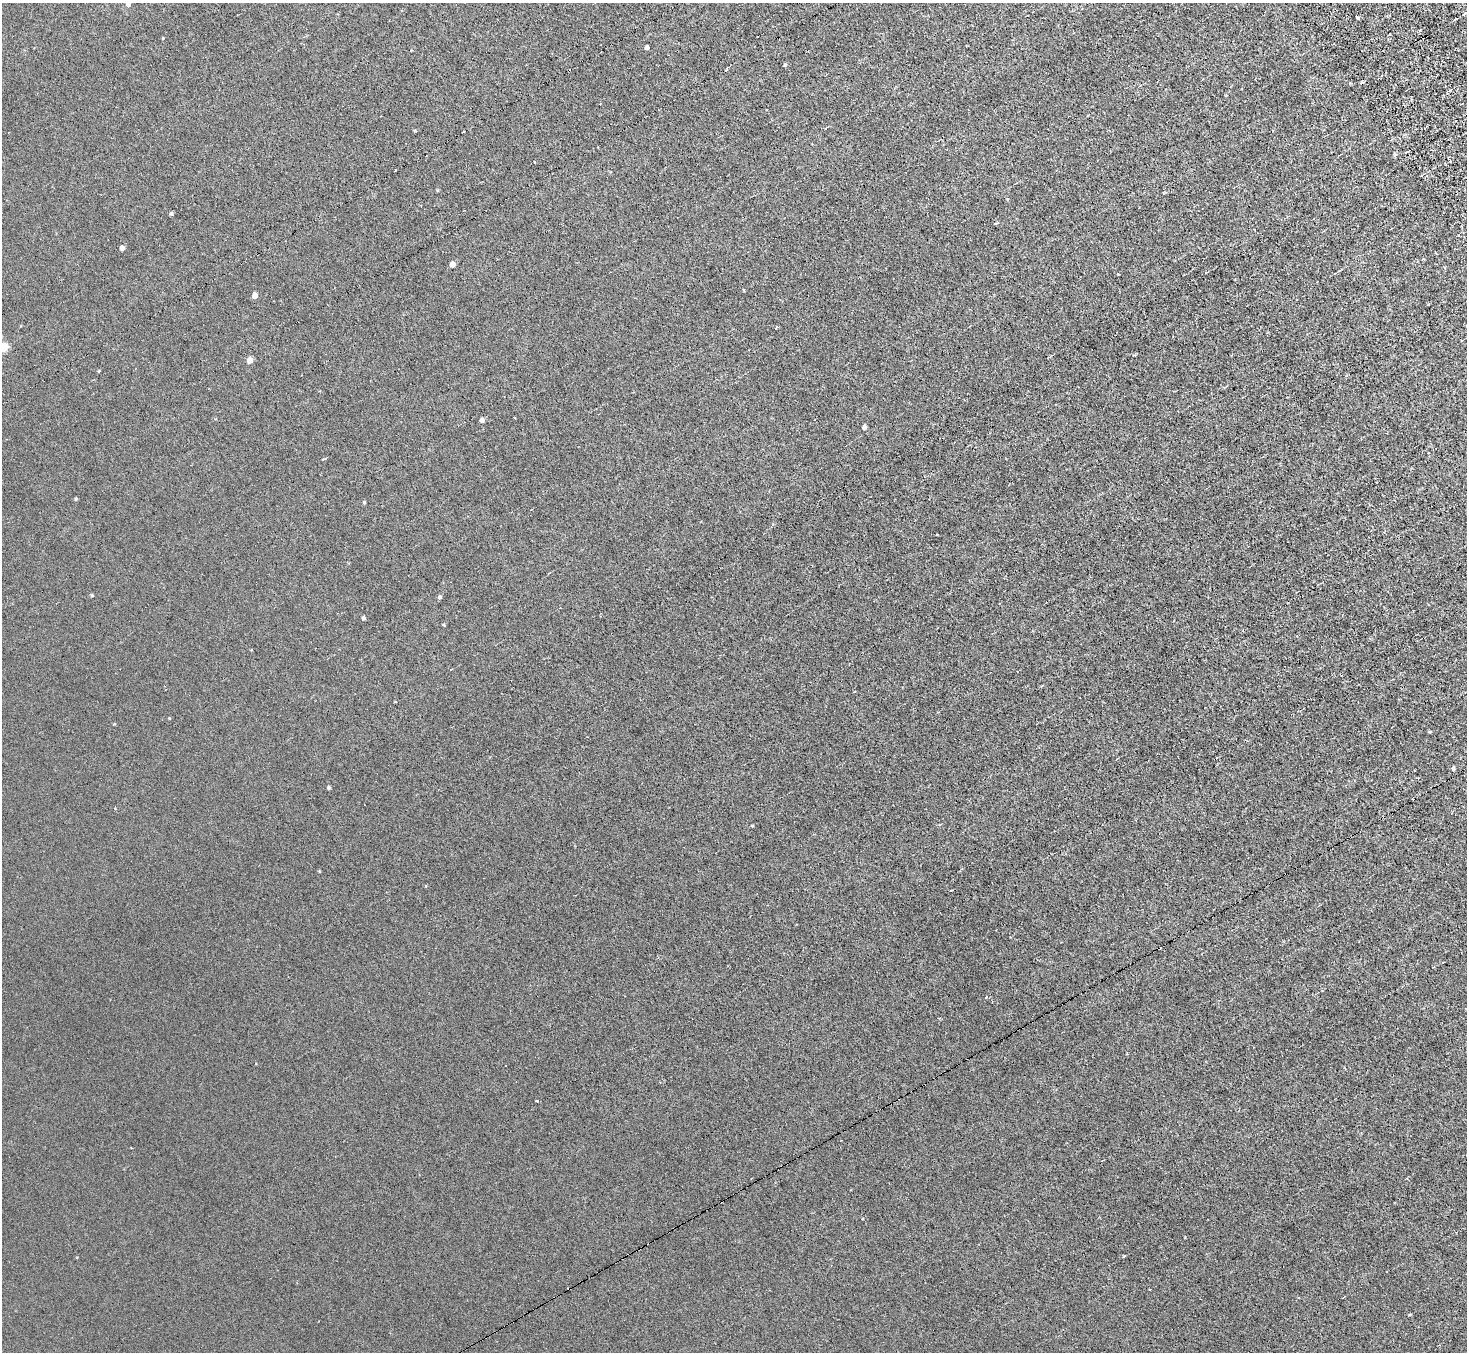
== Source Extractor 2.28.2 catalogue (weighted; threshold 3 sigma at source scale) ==
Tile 10 of 4 x 4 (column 2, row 3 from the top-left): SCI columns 1512-2976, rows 1677-3026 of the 5954 x 5912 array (HDU 1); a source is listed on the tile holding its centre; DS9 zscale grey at full resolution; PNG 1469 x 1354 px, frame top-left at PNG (2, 3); no overlay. Shown black and unused: <1% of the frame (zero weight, under 3 of 6 exposures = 3% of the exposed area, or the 3 px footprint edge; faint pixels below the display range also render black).
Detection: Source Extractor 2.28.2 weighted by HDU 2 'WHT'; one run over the whole footprint, this tile lists its part. Background 0.00442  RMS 0.0026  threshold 0.0107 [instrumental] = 3 sigma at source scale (4.09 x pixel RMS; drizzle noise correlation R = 1.36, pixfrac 0.8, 0.05/0.05 arcsec/px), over >= 5 px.
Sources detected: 46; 4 cosmic-ray / hot-pixel residue — not listed; the other 42 listed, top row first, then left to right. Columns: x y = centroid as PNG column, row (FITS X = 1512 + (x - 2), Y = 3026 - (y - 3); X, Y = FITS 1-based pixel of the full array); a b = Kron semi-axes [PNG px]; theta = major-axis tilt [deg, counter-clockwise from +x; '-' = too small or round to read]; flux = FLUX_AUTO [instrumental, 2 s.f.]
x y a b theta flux
128 4 4 4 - 1
1464 14 5 2 - 0.24
1357 18 3 3 - 0.56
1390 34 2 2 - 0.2
163 38 3 3 - 0.2
647 47 4 3 - 0.67
785 65 5 4 - 0.27
1226 95 3 2 - 0.15
415 131 4 3 - 0.22
1407 152 4 2 - 0.22
1395 154 5 4 - 0.38
171 213 4 3 - 0.46
996 223 4 3 - 0.27
122 248 4 4 - 1.4
452 264 4 4 - 1.8
1445 268 4 3 - 0.25
1335 273 4 3 - 0.21
255 295 5 4 - 1.6
777 327 4 3 - 0.24
3 347 5 5 - 13
1134 355 4 3 - 0.24
250 360 5 4 - 2.4
99 371 3 3 - 0.19
515 418 3 2 - 0.18
482 420 4 4 - 0.84
864 427 4 4 - 1.1
1428 453 3 2 - 0.17
76 499 4 4 - 0.28
364 502 4 3 - 0.32
937 535 3 2 - 0.16
92 595 4 3 - 0.28
440 597 4 4 - 0.54
363 618 4 4 - 0.53
444 625 5 3 - 0.21
169 718 4 3 - 0.16
1430 731 5 3 - 0.25
1453 768 4 4 - 0.53
329 788 4 3 - 0.44
752 826 5 3 - 0.19
319 871 4 3 - 0.2
537 1101 3 2 - 0.26
1185 1238 2 2 - 0.22
Isophote crosses this tile's border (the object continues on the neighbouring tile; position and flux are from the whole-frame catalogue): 2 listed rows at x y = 128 4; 3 347